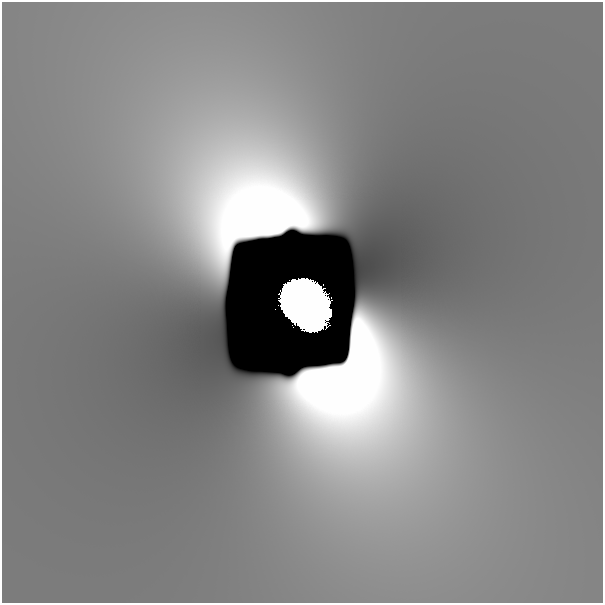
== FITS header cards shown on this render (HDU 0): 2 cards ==
NAXIS1  =                  601
NAXIS2  =                  601

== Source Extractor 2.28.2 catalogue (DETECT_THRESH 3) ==
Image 601 x 601 px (HDU 0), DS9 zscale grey, 1 PNG px = 1 image px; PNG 605 x 605 px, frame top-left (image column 1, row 601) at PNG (2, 2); no overlay
Background -7.76e-10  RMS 1.9e-09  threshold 5.71e-09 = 3 sigma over >= 5 px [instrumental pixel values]
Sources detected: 4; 2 with non-positive FLUX_AUTO (blend fragments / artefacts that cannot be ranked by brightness) are not listed; the other 2 listed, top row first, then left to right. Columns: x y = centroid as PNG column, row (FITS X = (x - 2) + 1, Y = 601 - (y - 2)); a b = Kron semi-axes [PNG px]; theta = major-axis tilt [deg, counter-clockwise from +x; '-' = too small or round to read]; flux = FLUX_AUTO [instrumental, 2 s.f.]
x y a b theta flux
303 302 42 33 -52 86
275 309 2 2 - 0.0023
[2 non-positive-flux detections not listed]